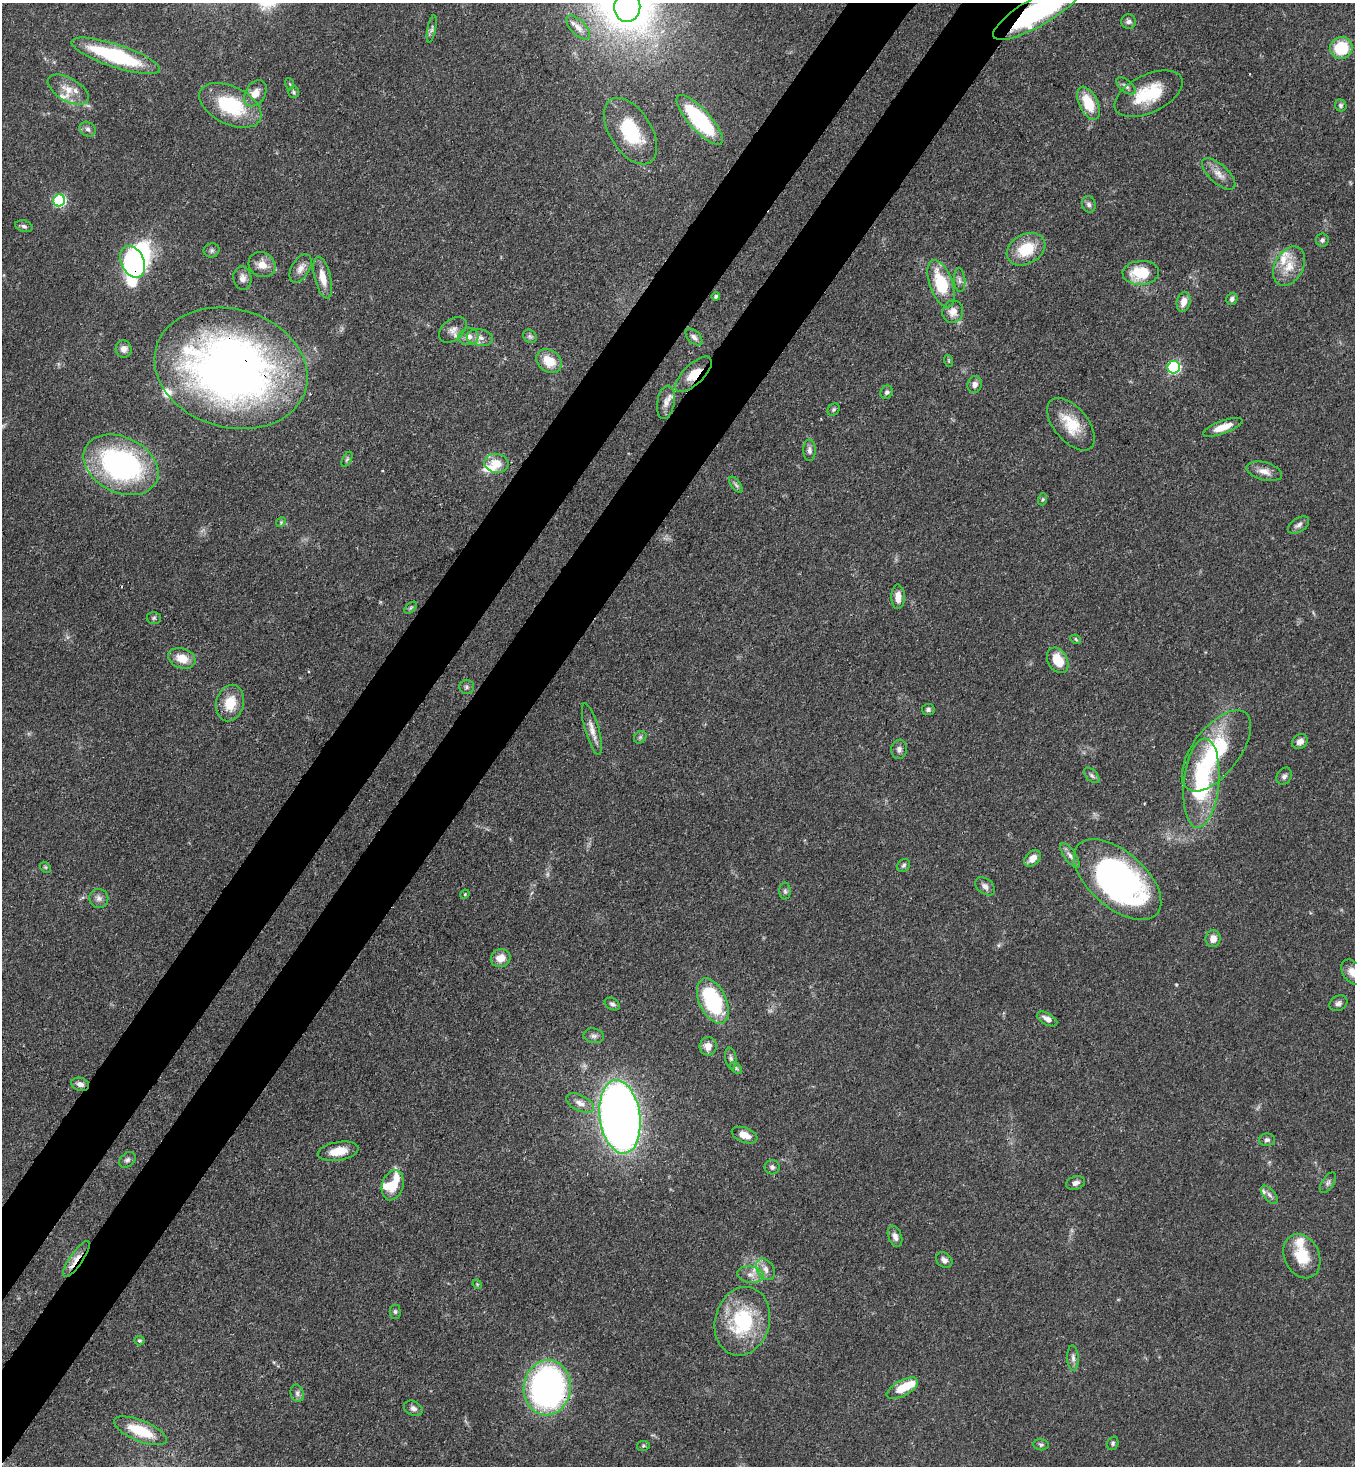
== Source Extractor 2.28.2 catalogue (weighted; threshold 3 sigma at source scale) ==
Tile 7 of 4 x 4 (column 3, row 2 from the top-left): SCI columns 3070-4422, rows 2991-4454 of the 5999 x 5977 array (HDU 1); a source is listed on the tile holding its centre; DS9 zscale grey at full resolution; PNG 1357 x 1468 px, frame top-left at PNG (2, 3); each listed source drawn as its Kron ellipse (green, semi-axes under 4 px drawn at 4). Shown black and unused: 9% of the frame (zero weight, under 3 of 4 exposures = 7% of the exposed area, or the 3 px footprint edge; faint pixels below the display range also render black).
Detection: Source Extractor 2.28.2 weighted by HDU 2 'WHT'; one run over the whole footprint, this tile lists its part. Background 0.071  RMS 0.0036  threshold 0.0162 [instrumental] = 3 sigma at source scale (4.5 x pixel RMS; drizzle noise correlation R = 1.50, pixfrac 1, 0.05/0.05 arcsec/px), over >= 5 px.
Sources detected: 146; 1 too faint to see at this stretch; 4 inside a brighter object's white glare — neither listed nor drawn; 8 inside a brighter listed object's ellipse — not listed separately; the other 133 listed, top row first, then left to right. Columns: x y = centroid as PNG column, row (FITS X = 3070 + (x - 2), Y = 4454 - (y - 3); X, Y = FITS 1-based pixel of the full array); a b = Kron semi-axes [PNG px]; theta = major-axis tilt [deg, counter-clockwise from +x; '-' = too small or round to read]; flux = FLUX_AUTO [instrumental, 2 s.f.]
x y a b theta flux
627 7 14 13 - 62
1038 11 51 14 30 59
1129 22 7 7 - 1.3
578 27 15 7 -45 2.6
432 29 14 3 79 0.96
1341 48 11 11 - 15
116 56 46 11 -18 37
290 84 6 3 -70 0.4
1126 86 11 6 -40 1.6
68 90 23 11 -30 5.5
294 92 6 5 - 0.64
255 93 14 9 59 3.8
1149 94 37 19 25 17
1088 103 18 9 -63 11
230 105 33 19 -26 25
1341 105 6 5 - 0.9
700 120 32 10 -47 41
88 129 8 7 - 1.3
631 131 37 21 -58 21
1219 174 21 9 -43 3.7
59 200 6 6 - 44
1089 204 8 6 -71 1.2
24 226 9 5 -17 1.1
1322 240 6 6 - 0.89
1026 249 20 15 29 13
211 250 8 7 - 0.97
133 262 17 11 -65 60
262 265 14 12 -34 4.3
1289 266 21 14 62 7.4
300 268 16 9 60 2.7
1141 273 18 12 4 14
242 278 12 9 -83 2.2
323 278 21 8 -76 5
960 280 12 5 -86 1.3
941 284 25 11 -70 17
716 297 4 4 - 0.83
1232 299 6 5 - 1.1
1184 302 10 7 77 3.4
953 312 11 10 - 3.6
453 330 16 10 41 2.8
530 336 7 6 - 0.94
468 337 10 8 10 2.7
694 337 10 6 -45 1.3
480 338 13 8 -8 2.6
124 349 9 8 - 1.8
549 361 14 10 -37 7.4
949 361 6 3 -71 0.4
1174 367 6 6 - 50
231 368 78 59 -16 260
694 374 23 10 44 5.9
975 384 8 7 - 1.8
887 392 7 6 - 1.1
666 402 17 8 81 2.9
833 409 7 5 46 0.73
1071 424 31 17 -50 11
1223 427 21 6 20 5.1
809 450 10 6 -90 1.5
347 459 8 4 62 0.73
496 463 12 9 -7 5.7
121 465 39 27 -26 81
1264 471 18 9 -15 3.1
736 485 9 4 -54 0.91
1043 499 6 4 71 0.54
281 522 5 4 - 0.43
1299 525 12 7 34 1.6
898 597 12 7 -90 3.3
411 608 7 4 45 0.63
154 618 7 6 - 0.74
1076 639 5 4 - 0.48
182 658 14 10 -20 5.9
1058 660 14 9 -60 8.6
467 687 7 7 - 1
230 703 18 14 75 8.7
928 710 6 5 - 0.97
592 729 27 7 -74 3.3
640 737 7 5 45 0.72
1300 742 8 7 - 1.8
899 749 10 7 83 1.4
1216 751 48 23 52 32
1092 775 9 5 -45 1
1284 776 9 7 57 1.2
1201 783 45 17 84 41
1070 855 14 6 -55 1.8
1033 858 9 6 44 3.4
904 865 7 5 45 0.89
45 867 6 4 -45 0.5
1118 879 52 28 -41 120
985 886 11 7 -41 1.8
785 891 8 6 -89 0.86
465 894 5 4 - 0.36
99 898 9 9 - 1.9
1213 939 8 7 - 3.1
501 958 10 9 - 4.1
1352 972 14 9 -55 3.4
713 1001 24 13 -65 34
1338 1003 9 7 26 1.4
612 1004 8 5 -29 0.93
1047 1019 11 6 -30 2.1
594 1036 10 7 -8 1.4
708 1046 9 8 - 3
731 1058 10 5 -80 1.2
736 1068 7 4 -46 0.64
80 1084 9 6 -16 1.9
580 1103 15 8 -25 2.6
620 1117 37 20 -82 360
745 1135 13 7 -21 3.9
1267 1140 8 6 3 1.1
338 1151 21 9 9 6.3
127 1160 9 6 41 1
772 1167 7 7 - 1.2
1076 1183 10 6 17 1.5
1328 1183 12 6 57 1.2
393 1185 15 10 72 8.7
1269 1195 11 5 -49 1.3
895 1236 11 6 -69 2
1302 1256 23 17 -65 11
76 1259 21 6 55 4.2
944 1260 9 7 -41 1.8
765 1269 11 8 -58 2.4
750 1275 13 8 -7 2.9
477 1284 5 4 - 0.34
395 1312 7 5 -89 0.76
742 1321 35 27 75 29
139 1340 5 5 - 0.5
1073 1358 13 6 -86 1.4
547 1387 28 23 83 130
902 1388 17 8 29 8.4
297 1393 9 6 -76 1.2
413 1408 10 7 -28 1.4
140 1431 28 10 -22 13
1113 1443 7 5 69 0.75
1041 1445 8 5 -5 0.81
643 1446 6 5 - 0.59
Overlapping masked pixels (flux is a lower limit): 9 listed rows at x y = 1038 11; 133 262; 231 368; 694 374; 1118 879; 80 1084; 76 1259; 547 1387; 902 1388
Isophote crosses this tile's border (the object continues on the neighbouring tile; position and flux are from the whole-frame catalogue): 3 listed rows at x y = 627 7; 1038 11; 1352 972